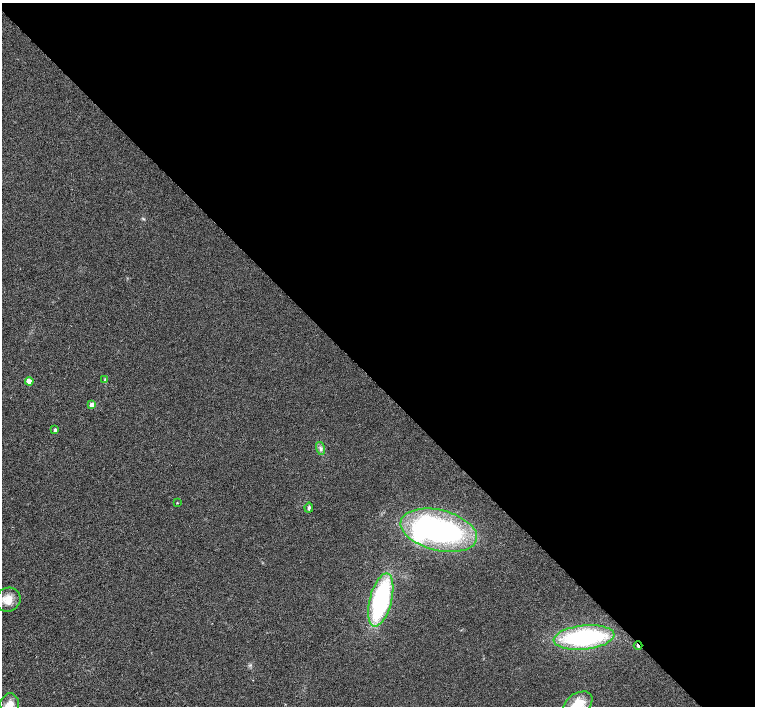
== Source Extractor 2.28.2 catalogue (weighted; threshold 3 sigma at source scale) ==
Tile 8 of 4 x 4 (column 4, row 2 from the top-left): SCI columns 4521-6026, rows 3037-4444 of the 6026 x 6007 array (HDU 1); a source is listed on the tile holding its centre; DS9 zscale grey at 2 x 2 block average (1 PNG px = mean of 2 x 2 image px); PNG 757 x 708 px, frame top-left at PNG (2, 3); each listed source drawn as its Kron ellipse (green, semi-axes under 4 px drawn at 4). Shown black and unused: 54% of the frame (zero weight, under 2 of 3 exposures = <1% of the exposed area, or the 3 px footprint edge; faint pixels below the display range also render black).
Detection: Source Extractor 2.28.2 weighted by HDU 2 'WHT'; one run over the whole footprint, this tile lists its part. Background 0.0157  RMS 0.0077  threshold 0.0345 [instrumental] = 3 sigma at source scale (4.5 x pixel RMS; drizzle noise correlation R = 1.50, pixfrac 1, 0.0396/0.0396 arcsec/px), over >= 5 px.
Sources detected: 15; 1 inside a brighter object's white glare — neither listed nor drawn; the other 14 listed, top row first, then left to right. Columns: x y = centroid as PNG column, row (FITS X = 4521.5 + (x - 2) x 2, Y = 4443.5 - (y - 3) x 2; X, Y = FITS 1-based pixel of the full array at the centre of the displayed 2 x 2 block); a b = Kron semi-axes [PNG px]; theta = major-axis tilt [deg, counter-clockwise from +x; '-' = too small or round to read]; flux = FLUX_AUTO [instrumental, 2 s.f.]
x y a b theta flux
105 380 4 3 - 1.9
29 381 4 3 - 22
92 405 3 3 - 25
55 430 2 2 - 4.7
320 448 7 3 -77 3.9
177 503 3 2 - 1.1
309 508 5 3 - 3.3
439 530 39 20 -14 430
8 600 13 11 29 22
381 600 27 11 76 250
584 637 30 12 6 220
638 646 4 2 - 10
10 704 11 9 83 16
577 705 17 11 37 40
Overlapping masked pixels (flux is a lower limit): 1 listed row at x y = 638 646
Isophote crosses this tile's border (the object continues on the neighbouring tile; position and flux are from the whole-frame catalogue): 2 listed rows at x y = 10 704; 577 705
Diffuse or blended objects may show on this block-average render without a row.